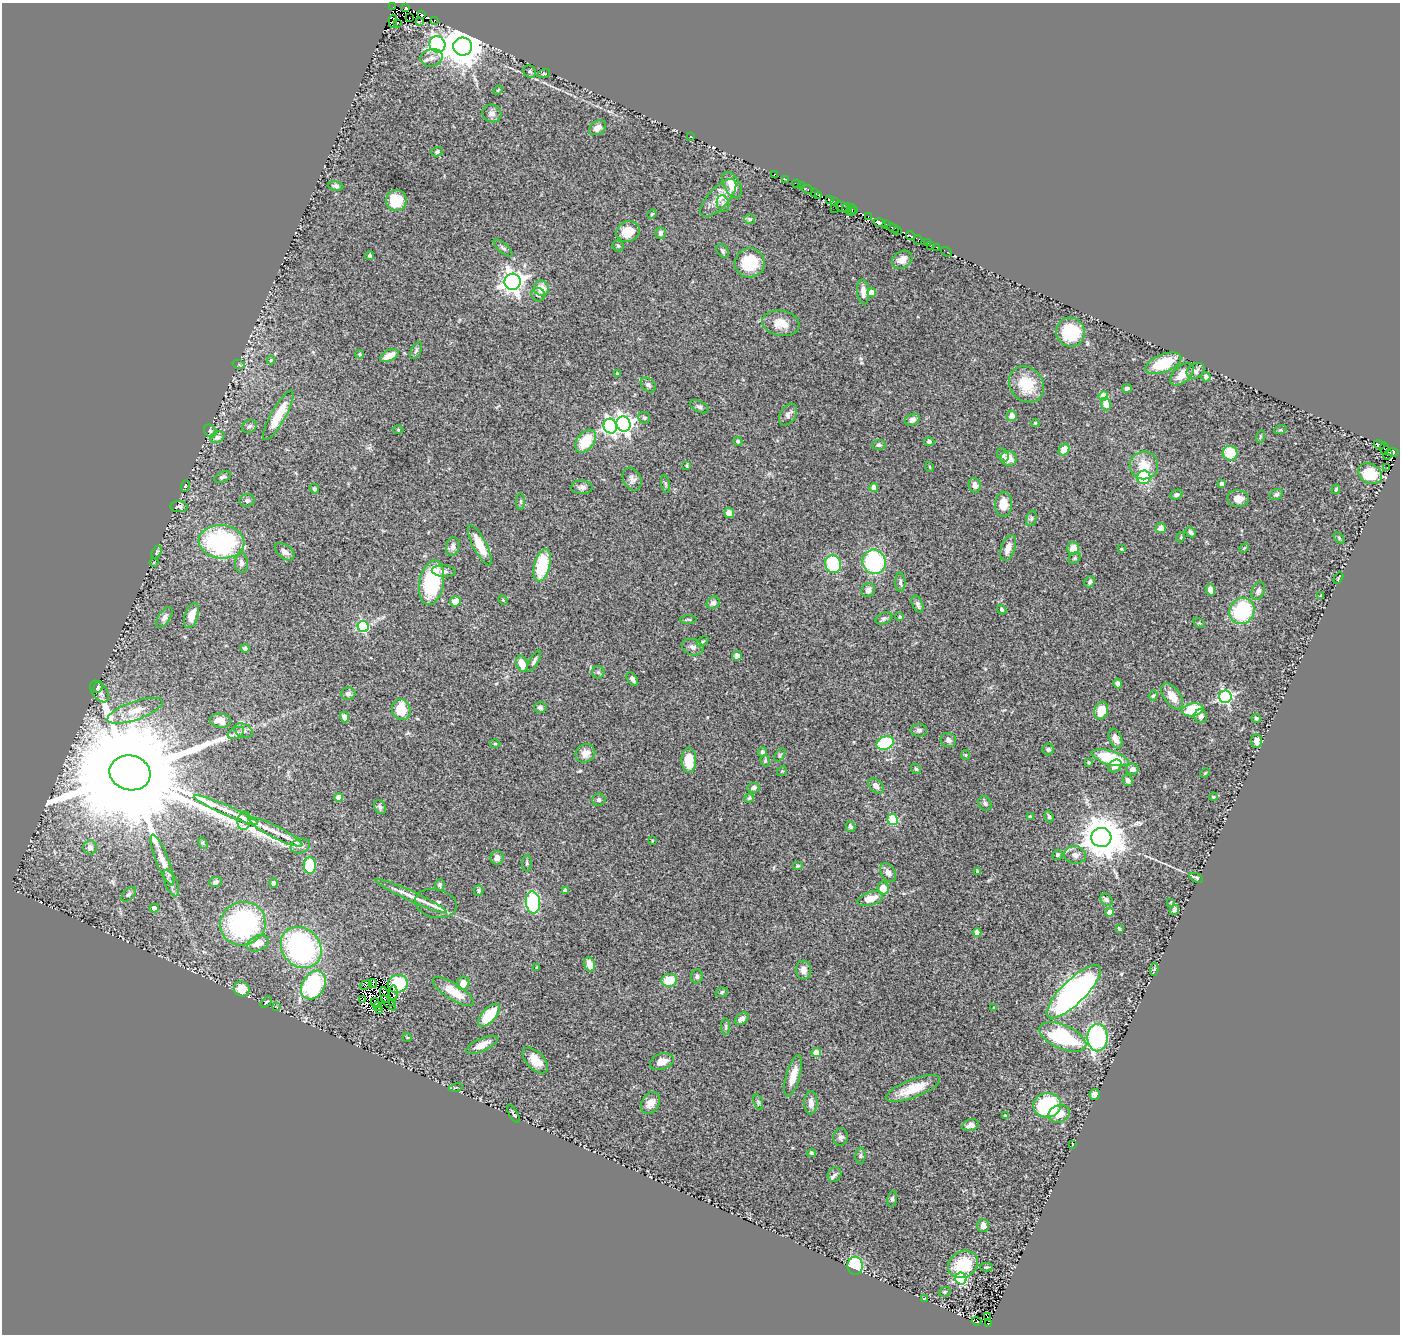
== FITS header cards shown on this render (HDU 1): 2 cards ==
NAXIS1  =                 1398
NAXIS2  =                 1332

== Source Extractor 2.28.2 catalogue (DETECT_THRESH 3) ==
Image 1398 x 1332 px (HDU 1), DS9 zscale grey, 1 PNG px = 1 image px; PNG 1402 x 1336 px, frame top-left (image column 1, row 1332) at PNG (2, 3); each listed source drawn as its Kron ellipse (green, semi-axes under 4 px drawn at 4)
Background 0.626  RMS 0.039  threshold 0.117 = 3 sigma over >= 5 px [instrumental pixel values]
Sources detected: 359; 22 with non-positive FLUX_AUTO (blend fragments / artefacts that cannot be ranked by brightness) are neither listed nor drawn; the other 337 listed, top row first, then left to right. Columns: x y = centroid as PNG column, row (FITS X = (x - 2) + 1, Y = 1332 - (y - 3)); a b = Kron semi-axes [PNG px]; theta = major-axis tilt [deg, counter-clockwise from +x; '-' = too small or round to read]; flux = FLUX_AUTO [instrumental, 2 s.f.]
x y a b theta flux
393 6 3 2 - 24
406 8 4 3 - 100
422 15 3 2 - 29
410 18 2 2 - 0.21
434 20 4 2 - 20
393 21 7 2 -88 22
419 22 3 2 - 1.6
397 24 3 2 - 25
437 44 8 8 - 580
463 46 9 9 - 8100
432 58 11 8 13 16
530 72 6 6 - 5.5
544 74 6 4 17 3.8
498 90 5 3 - 2.5
492 113 9 8 - 12
597 128 9 6 32 16
691 137 3 2 - 1.6
437 152 5 4 - 5.2
775 174 3 2 - 23
785 179 3 3 - 5.3
797 184 4 2 - 4.5
732 185 14 8 -60 34
336 186 8 4 -7 7.2
801 186 3 2 - 5.2
807 189 5 3 - 8.5
815 193 4 3 - 160
819 195 3 2 - 21
718 198 24 10 48 40
829 199 4 3 - 43
396 200 10 10 - 72
834 202 4 3 - 57
723 204 8 6 -72 7.2
841 207 6 5 - 110
835 208 3 2 - 4.6
846 208 5 3 - 74
851 210 6 2 71 39
855 210 3 3 - 59
652 214 5 4 - 3
868 217 4 2 - 17
750 219 5 5 - 3.6
880 223 6 4 -15 240
886 225 3 2 - 14
893 228 6 3 -25 120
897 231 4 2 - 72
628 232 12 10 24 41
661 233 6 5 - 7.9
911 236 5 3 - 120
918 240 5 4 - 13
927 243 3 2 - 2.7
931 245 2 2 - 6.6
618 246 5 5 - 4.1
937 247 3 2 - 6.6
503 248 12 4 -41 6.5
723 251 7 5 -53 5
946 252 6 2 -34 5.8
370 256 4 4 - 4.5
902 260 11 8 31 21
750 263 15 14 - 96
513 282 8 8 - 1800
541 288 8 7 - 28
863 292 12 6 -85 20
872 293 4 4 - 42
538 295 7 6 - 9.9
781 323 19 12 -10 37
1070 332 15 14 - 130
416 351 9 5 63 5.9
360 354 4 3 - 3.4
389 356 10 5 26 31
271 360 4 4 - 3.1
1163 363 19 9 21 86
239 365 6 4 -20 3.4
1196 371 9 7 31 11
617 374 3 2 - 2.2
1182 374 14 8 41 31
1206 377 5 4 - 10
1026 384 19 16 -52 85
648 385 8 6 -44 7.2
1127 388 5 3 - 5.6
1103 396 5 4 - 72
1106 404 6 5 - 30
699 407 10 5 -28 6.9
278 415 28 7 61 72
788 415 12 7 57 11
1012 416 5 5 - 23
644 418 6 5 - 5
912 420 7 5 29 13
1035 423 4 4 - 2.6
624 424 7 7 - 920
249 426 8 6 29 7.8
610 426 7 6 - 560
398 430 5 3 - 2.4
1280 430 6 4 17 3.7
210 431 7 5 -47 5.8
217 437 7 5 23 8.7
1260 437 6 4 72 2.8
586 441 13 8 53 74
738 441 5 4 - 4.5
929 441 5 4 - 6.6
879 445 7 5 5 6.7
1379 445 5 3 - 67
1384 448 6 3 -83 98
1064 449 6 5 - 38
1393 452 6 4 -9 140
1230 453 7 7 - 60
1003 455 7 5 -54 6.3
1388 455 5 3 - 55
1008 458 8 7 - 22
1144 465 14 14 - 50
687 466 3 2 - 2.5
930 467 5 3 - 2.1
1387 467 2 2 - 4.7
1370 474 12 9 -26 92
223 477 8 5 22 7.2
1144 477 7 6 - 200
632 479 12 8 -61 12
665 484 9 3 -79 4.6
1221 484 4 3 - 10
975 485 7 6 - 13
185 486 6 3 72 2.4
582 487 11 6 0 8.9
874 488 4 4 - 29
314 489 5 4 - 4.8
1336 489 5 3 - 3.5
1176 495 6 4 25 5.9
1276 495 7 5 31 5.2
1238 498 11 8 -6 24
247 500 7 6 - 8.2
521 502 8 4 -90 4.4
1003 504 12 8 88 36
179 507 8 5 -3 5.9
729 513 5 4 - 30
1031 518 8 5 71 5.4
1161 528 5 5 - 19
1191 532 6 4 -45 5.8
1181 537 5 3 - 2.4
1339 538 6 4 -47 3.3
221 542 23 16 -5 370
480 545 22 6 -63 56
453 547 9 6 80 12
1008 548 13 7 71 24
1073 548 6 6 - 33
1244 548 5 3 - 2.8
1121 549 4 3 - 2.5
157 552 7 4 59 3.7
285 552 11 6 -38 12
1075 558 6 5 - 4.1
154 562 4 3 - 2.1
874 562 12 11 - 280
241 563 10 6 88 11
833 564 9 8 - 150
542 565 17 8 77 130
444 571 12 6 -5 11
1338 578 6 2 61 2.2
900 582 10 5 -89 7
1090 582 6 5 - 5.3
432 583 22 12 79 220
868 590 7 6 - 9.6
1210 590 6 4 -73 20
1258 591 9 6 67 10
1321 595 3 2 - 1.9
503 600 5 3 - 2.6
455 601 5 5 - 28
713 603 7 6 - 9.6
918 604 9 5 -66 9.3
1002 610 5 4 - 5.5
1242 611 13 12 - 200
192 615 13 6 72 34
164 617 11 6 55 12
900 617 3 3 - 4.5
884 618 9 5 22 5.7
688 620 8 3 3 3.7
1199 623 6 4 -33 3.2
363 627 6 5 - 270
702 642 7 4 39 3.9
693 647 11 8 -19 11
245 648 4 4 - 5.6
737 656 5 4 - 14
534 661 12 4 61 6.8
522 664 8 5 -70 31
598 672 6 6 - 5.6
632 679 8 4 -56 8.6
1118 683 5 4 - 9.9
98 687 6 4 62 6.8
100 691 12 7 -53 13
348 693 7 6 - 8
1153 696 5 4 - 3.7
1172 696 15 8 -54 33
1225 697 6 6 - 450
540 708 6 5 - 6.1
401 710 10 9 - 68
1101 710 9 6 70 49
1193 710 11 6 11 110
135 711 29 9 19 43
1201 716 7 6 - 10
344 717 5 4 - 12
1256 718 5 4 - 5.5
221 721 10 7 -8 25
919 730 8 6 -2 7.1
243 731 10 6 -28 10
236 733 9 5 26 7.6
1115 739 10 6 -67 20
948 740 8 7 - 9.2
1256 741 7 5 87 13
495 743 5 3 - 2.9
885 743 9 6 20 180
1048 750 6 6 - 5.3
762 752 4 4 - 4.8
585 753 10 9 - 24
780 755 7 4 53 4
966 755 5 4 - 2.9
1110 758 19 7 -16 140
689 760 12 7 -90 53
765 761 6 4 -72 3.4
1089 762 4 3 - 2.9
1115 766 7 5 42 16
916 769 5 4 - 4.2
1132 769 6 5 - 12
782 771 5 4 - 3
130 773 20 17 -14 130000
1205 773 5 3 - 2.3
1128 780 6 5 - 11
876 786 9 6 -45 14
753 788 6 5 - 8.6
339 797 4 4 - 23
1213 797 4 3 - 2.5
749 798 5 4 - 3.7
599 800 7 6 - 6.2
985 803 7 6 - 6
380 807 7 5 -60 6.4
226 810 35 5 -24 33
1049 816 6 4 -72 4.1
1030 817 4 3 - 5.3
893 819 5 5 - 160
244 821 9 6 80 14
850 827 5 4 - 6.7
276 832 30 6 -27 30
1101 837 10 9 - 8500
652 840 4 3 - 2
203 843 6 4 -60 3.2
300 846 10 7 20 11
90 847 7 6 - 12
1057 855 5 5 - 4.2
1075 855 11 9 -8 15
497 858 7 6 - 14
162 860 27 6 -68 28
527 863 8 5 88 5.2
310 865 8 6 87 110
797 866 5 3 - 2.6
978 872 4 3 - 4.2
888 873 10 7 -58 14
1196 878 7 3 -23 4.5
215 882 6 5 - 8.9
171 883 14 6 -67 11
273 883 4 4 - 7.3
440 885 6 5 - 4.7
883 888 6 6 - 31
479 890 5 4 - 4.5
565 890 4 4 - 12
129 894 9 5 45 5.3
411 896 39 5 -25 34
870 899 13 6 18 37
1106 900 7 5 -45 5.1
533 902 11 7 -83 210
1171 902 3 2 - 1.6
436 903 21 14 -12 23
154 908 5 4 - 8.8
1174 910 5 4 - 6
1110 912 4 4 - 32
243 924 23 21 25 390
1119 929 4 3 - 4.6
977 933 4 4 - 26
258 943 11 7 22 26
301 947 22 19 -48 510
589 964 8 5 -70 29
537 967 3 3 - 2.8
1154 969 6 4 80 4.1
804 970 9 7 -88 18
697 976 7 6 - 5.7
669 980 8 6 9 59
373 983 4 2 - 5.2
463 983 7 6 - 23
398 984 10 9 - 140
313 985 15 11 57 250
366 985 6 3 15 9.5
242 989 8 7 - 48
453 991 24 8 -32 51
722 992 6 4 19 4.3
1074 992 36 12 45 1100
393 993 8 2 -89 7.8
385 995 8 2 -76 7.5
363 999 4 2 - 4.7
266 1002 7 4 45 3.8
375 1003 4 3 - 0.42
389 1003 10 2 -45 2.5
392 1003 3 2 - 4.5
277 1007 3 2 - 1.5
378 1007 4 2 - 3.3
994 1008 3 3 - 2.1
379 1011 3 2 - 2.5
489 1015 14 6 48 87
742 1019 8 5 38 13
726 1026 8 4 -89 4.2
407 1037 4 3 - 1.8
1063 1037 25 12 -23 230
1097 1038 13 10 89 370
482 1045 17 6 24 25
816 1053 4 4 - 62
535 1060 16 8 -47 39
662 1062 12 7 17 27
793 1076 21 7 75 43
456 1088 7 3 10 3.1
913 1088 29 9 21 64
1095 1094 5 5 - 10
758 1102 8 4 -72 4.9
650 1103 12 8 58 20
811 1103 11 6 89 14
1047 1105 14 12 7 230
513 1114 10 3 -60 4.9
1059 1114 11 8 21 34
1005 1116 3 3 - 4.9
971 1125 8 5 17 16
841 1137 8 7 - 8.6
1073 1144 3 2 - 1.9
811 1153 4 4 - 4.6
860 1156 8 5 84 5.4
834 1174 7 6 - 7.2
892 1199 8 4 78 5.4
983 1225 6 6 - 17
963 1264 16 13 31 100
855 1266 9 7 -84 220
986 1267 6 3 0 3.9
961 1279 6 5 - 290
945 1292 6 4 20 3.2
924 1299 3 2 - 1.6
987 1317 3 2 - 14
977 1321 5 4 - 110
988 1323 3 3 - 10
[22 non-positive-flux detections neither listed nor drawn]